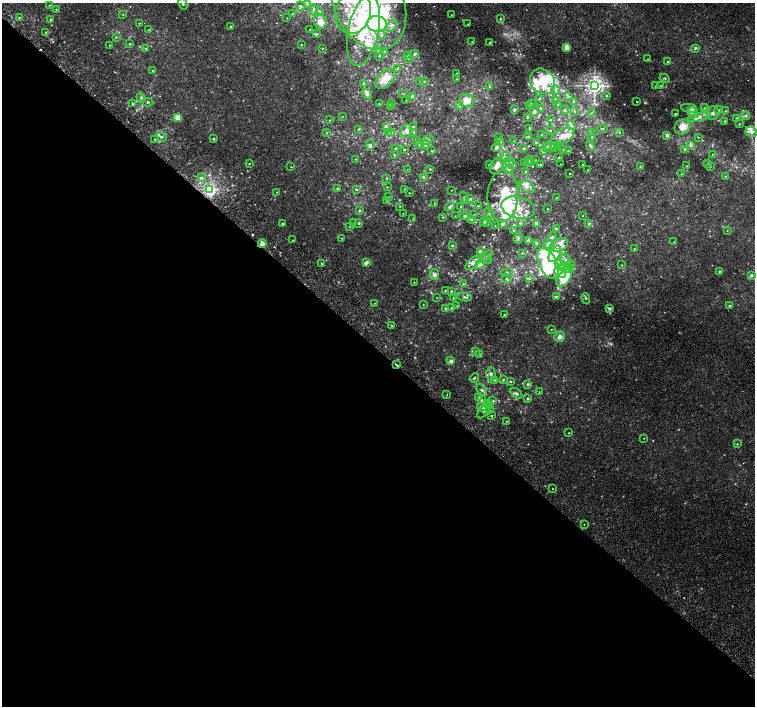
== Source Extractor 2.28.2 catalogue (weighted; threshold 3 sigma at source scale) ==
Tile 14 of 4 x 4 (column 2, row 4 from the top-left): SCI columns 1554-3059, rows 272-1679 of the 6113 x 6109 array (HDU 1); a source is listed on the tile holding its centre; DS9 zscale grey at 2 x 2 block average (1 PNG px = mean of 2 x 2 image px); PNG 757 x 708 px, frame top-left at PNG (2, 3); each listed source drawn as its Kron ellipse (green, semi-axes under 4 px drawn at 4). Shown black and unused: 51% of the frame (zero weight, under 2 of 3 exposures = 3% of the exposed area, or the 3 px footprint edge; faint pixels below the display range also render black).
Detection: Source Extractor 2.28.2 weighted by HDU 2 'WHT'; one run over the whole footprint, this tile lists its part. Background 0.00523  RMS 0.0029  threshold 0.0132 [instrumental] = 3 sigma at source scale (4.5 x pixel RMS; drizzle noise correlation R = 1.50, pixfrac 1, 0.0396/0.0396 arcsec/px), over >= 5 px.
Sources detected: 405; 3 too faint to see at this stretch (2 x 2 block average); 8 inside a brighter object's white glare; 2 cosmic-ray / hot-pixel residue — neither listed nor drawn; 75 inside a brighter listed object's ellipse — not listed separately; the other 317 listed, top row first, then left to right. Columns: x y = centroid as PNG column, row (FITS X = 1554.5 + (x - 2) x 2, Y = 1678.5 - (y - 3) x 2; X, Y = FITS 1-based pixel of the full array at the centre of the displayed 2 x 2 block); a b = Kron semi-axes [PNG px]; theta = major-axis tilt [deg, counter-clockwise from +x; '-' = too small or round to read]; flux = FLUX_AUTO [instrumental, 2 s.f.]
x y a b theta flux
369 3 49 34 -65 70
183 4 6 2 -67 0.66
307 4 4 3 - 0.77
49 5 3 2 - 0.44
300 6 5 4 - 1.4
56 9 2 2 - 0.58
314 10 5 4 - 1.3
319 11 3 2 - 0.45
353 12 22 17 74 36
123 14 3 2 - 0.39
292 14 3 2 - 0.37
451 15 2 2 - 0.22
19 17 2 2 - 0.44
287 18 2 2 - 0.24
50 19 3 3 - 0.51
500 19 3 2 - 0.66
320 21 7 6 - 8.9
139 23 2 2 - 0.41
377 24 10 8 -2 66
468 24 2 2 - 0.23
392 25 7 4 58 2.3
231 27 3 3 - 0.63
149 29 3 2 - 0.28
310 30 3 2 - 0.29
363 30 36 15 78 45
45 32 2 2 - 0.4
316 34 3 3 - 0.98
382 35 4 4 - 1.2
116 37 3 2 - 0.44
472 41 2 2 - 0.25
489 43 2 2 - 0.34
130 44 3 3 - 0.52
110 45 2 2 - 0.3
301 45 2 2 - 0.41
567 47 3 3 - 22
145 48 3 2 - 0.54
322 48 2 2 - 0.49
695 48 4 3 - 1.2
378 51 2 2 - 0.24
385 51 2 2 - 1.1
415 54 3 2 - 1.1
407 55 3 2 - 0.52
379 56 3 2 - 0.34
409 59 2 2 - 0.36
647 59 3 2 - 0.33
667 62 2 2 - 1.3
398 68 3 3 - 0.64
152 71 2 2 - 0.38
457 73 2 2 - 0.25
665 78 5 3 - 0.8
385 79 12 7 44 9.5
456 79 2 2 - 0.42
424 81 3 2 - 0.37
542 81 14 11 -48 25
420 82 4 3 - 1.1
363 84 3 3 - 0.65
594 85 4 4 - 290
661 85 2 2 - 0.26
656 86 2 2 - 0.29
490 87 3 3 - 0.79
556 90 5 4 - 1.4
403 93 3 2 - 0.33
367 94 5 4 - 2
412 96 4 3 - 1.1
606 96 3 2 - 0.58
141 97 4 3 - 1.1
569 97 4 3 - 1.1
539 99 3 2 - 0.8
555 100 3 3 - 1.7
406 101 2 2 - 0.25
467 101 8 6 5 8.8
573 101 3 3 - 0.96
148 102 5 3 - 0.99
637 102 2 2 - 0.28
392 103 3 3 - 0.43
133 104 3 3 - 1.1
379 104 3 2 - 0.34
532 104 3 3 - 0.54
558 104 3 2 - 0.62
459 106 3 3 - 0.72
529 106 3 3 - 0.53
390 107 2 2 - 0.3
541 108 4 2 - 0.95
689 108 8 4 -9 1.5
704 108 2 2 - 0.35
514 110 3 2 - 0.95
565 110 4 3 - 0.85
719 110 3 2 - 0.53
726 110 3 2 - 0.33
575 111 4 3 - 0.69
534 112 5 4 - 1.2
592 112 3 2 - 0.43
693 113 6 5 - 3.6
713 113 7 6 - 2.4
675 114 2 2 - 0.52
745 116 4 3 - 1.2
342 117 2 2 - 0.24
527 117 3 2 - 0.51
699 117 11 3 13 2.9
178 118 3 3 - 25
736 118 3 3 - 0.67
330 120 3 2 - 0.38
550 120 2 2 - 0.6
725 121 2 2 - 0.53
739 124 2 2 - 0.31
571 125 5 4 - 1.7
386 127 4 3 - 0.93
413 127 3 3 - 0.9
682 127 8 7 - 8.4
530 128 3 2 - 0.86
359 129 3 3 - 0.53
602 129 5 2 - 0.69
550 130 2 2 - 0.48
407 131 6 5 - 3.9
327 132 3 2 - 0.36
392 132 3 3 - 0.71
414 132 3 3 - 0.5
619 132 3 2 - 0.39
751 132 6 5 - 3.3
389 133 3 3 - 0.5
591 133 3 2 - 0.44
541 135 2 2 - 0.22
667 135 3 3 - 1.7
562 136 12 7 27 5.7
162 137 6 2 -28 0.87
528 137 3 3 - 0.75
592 137 2 2 - 0.41
698 137 3 2 - 0.29
214 138 3 3 - 0.7
498 138 3 2 - 0.38
155 139 2 2 - 0.5
427 140 6 2 20 0.72
417 141 3 3 - 0.85
500 141 3 3 - 0.48
514 141 2 2 - 0.26
537 143 3 2 - 0.69
370 145 5 3 - 1.6
419 145 2 2 - 0.5
425 145 4 4 - 1.6
691 145 4 4 - 1.2
549 146 6 2 -1 1.1
558 146 2 2 - 0.42
590 146 5 4 - 1.5
496 148 4 3 - 2.1
546 148 3 3 - 0.64
554 148 2 2 - 0.6
395 149 3 2 - 0.89
524 149 3 3 - 0.54
685 149 4 3 - 0.89
404 150 2 2 - 0.53
563 150 2 2 - 0.26
432 151 3 2 - 0.56
568 151 3 2 - 0.38
543 152 4 3 - 1.1
713 154 2 2 - 0.29
394 155 3 2 - 0.59
504 157 6 4 69 2
559 157 2 2 - 0.43
355 159 2 2 - 0.32
536 160 2 2 - 0.2
510 161 5 3 - 1.1
528 161 3 3 - 0.58
532 162 3 2 - 0.43
249 163 3 2 - 0.33
524 163 3 2 - 0.71
708 163 4 3 - 0.64
512 164 3 3 - 0.9
541 164 2 2 - 0.68
561 164 2 2 - 0.29
583 164 2 2 - 0.48
489 165 3 2 - 0.64
497 165 9 6 62 5.7
640 166 3 3 - 0.44
687 166 2 2 - 0.25
291 167 3 2 - 0.26
710 167 2 2 - 0.39
407 169 2 2 - 0.17
430 169 2 2 - 0.6
509 169 4 3 - 0.97
588 170 2 2 - 0.24
526 171 2 2 - 0.39
570 174 2 2 - 0.29
681 174 3 2 - 0.3
423 177 3 3 - 0.8
725 177 3 2 - 0.29
201 178 4 3 - 1.1
387 179 2 2 - 0.3
387 187 2 2 - 0.32
527 187 8 5 -29 3.2
338 188 4 2 - 0.51
210 189 4 3 - 130
356 189 3 2 - 0.62
405 189 2 2 - 0.51
451 190 2 2 - 0.23
277 192 2 2 - 0.27
409 193 2 2 - 0.32
503 196 26 15 87 16
389 197 3 2 - 0.55
465 198 6 4 -70 1.4
556 198 2 2 - 0.44
470 199 4 4 - 1.1
387 201 4 3 - 0.66
434 204 2 2 - 0.32
400 206 2 2 - 0.25
461 206 3 2 - 0.62
478 206 3 3 - 0.58
450 207 5 4 - 1.5
518 208 17 11 -14 11
547 209 2 2 - 0.34
359 211 4 3 - 0.86
403 213 2 2 - 0.23
489 213 6 4 -79 1.3
474 214 3 2 - 0.4
455 216 2 2 - 0.23
465 216 4 3 - 0.98
582 216 2 2 - 0.26
443 217 3 2 - 0.34
413 219 2 2 - 0.26
471 219 4 3 - 1.2
484 221 5 3 - 0.9
282 223 2 2 - 0.76
354 223 3 2 - 0.45
359 223 3 2 - 0.64
487 223 4 2 - 0.61
520 223 4 3 - 1
536 223 2 2 - 2.4
589 223 3 3 - 1.2
502 224 4 3 - 1.6
495 225 2 2 - 0.23
350 227 2 2 - 0.31
556 229 2 2 - 1.7
514 230 3 2 - 0.79
727 230 2 2 - 0.33
552 237 5 3 - 1.1
342 238 2 2 - 0.23
518 238 6 4 72 1.2
292 240 2 2 - 0.36
529 241 4 4 - 1.8
674 242 2 2 - 0.25
537 243 3 3 - 2.3
262 244 4 3 - 4.7
549 244 5 4 - 1.7
452 245 3 2 - 0.79
559 245 9 6 21 9.8
634 249 3 2 - 0.49
480 251 4 2 - 0.93
522 253 3 3 - 0.52
555 254 9 5 60 7.9
487 255 6 3 36 1.2
485 259 7 4 -28 1.4
566 260 6 5 - 2.5
367 262 3 3 - 1.6
321 263 2 2 - 1.9
472 263 8 4 43 2.9
548 263 17 9 -64 34
480 264 4 3 - 3.1
560 264 5 4 - 2.3
571 264 4 3 - 1.3
622 265 2 2 - 0.33
567 268 7 4 -9 2.3
720 271 3 3 - 0.82
507 273 6 3 9 1.1
560 273 6 4 -29 3
434 274 5 4 - 2.2
751 275 4 3 - 1
564 278 10 5 52 23
507 279 5 2 - 0.78
529 279 4 3 - 0.85
414 282 2 2 - 0.26
463 284 3 2 - 0.45
445 291 3 2 - 0.66
451 291 4 3 - 0.62
465 297 7 3 -7 1.3
556 297 3 3 - 1.7
437 298 2 2 - 0.24
453 298 2 2 - 0.29
586 298 5 3 - 0.67
375 303 2 2 - 0.24
423 305 2 2 - 0.27
457 305 2 2 - 0.28
729 306 2 2 - 0.41
445 308 3 3 - 0.69
452 308 3 2 - 2.2
609 308 3 3 - 1.3
504 315 2 2 - 0.36
392 326 3 2 - 0.43
551 329 2 2 - 0.32
559 337 5 5 - 2.8
475 352 3 2 - 0.38
480 355 3 2 - 0.34
451 361 4 3 - 2.4
396 364 4 2 - 5.4
491 374 7 4 -87 1.9
474 378 5 3 - 0.93
494 380 3 3 - 0.48
503 380 3 2 - 0.55
511 381 3 2 - 0.51
528 384 3 3 - 1.1
482 390 6 4 -50 1.5
539 392 2 2 - 0.27
516 393 7 4 -32 1.4
447 394 2 2 - 0.32
479 398 3 3 - 0.91
528 398 3 3 - 0.67
482 400 3 3 - 0.55
493 401 4 3 - 0.84
488 405 4 3 - 2.3
482 407 5 4 - 1.5
489 410 2 2 - 1.2
484 411 8 2 53 1.5
491 416 2 2 - 1.5
507 421 2 2 - 0.31
569 433 2 2 - 0.37
644 438 2 2 - 0.25
737 444 3 2 - 0.54
552 489 2 2 - 0.33
584 524 2 2 - 0.3
Overlapping masked pixels (flux is a lower limit): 3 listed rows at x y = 210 189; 262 244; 396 364
Isophote crosses this tile's border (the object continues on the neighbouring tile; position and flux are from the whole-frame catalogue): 3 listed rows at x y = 369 3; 183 4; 353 12
Diffuse or blended objects may show on this block-average render without a row.